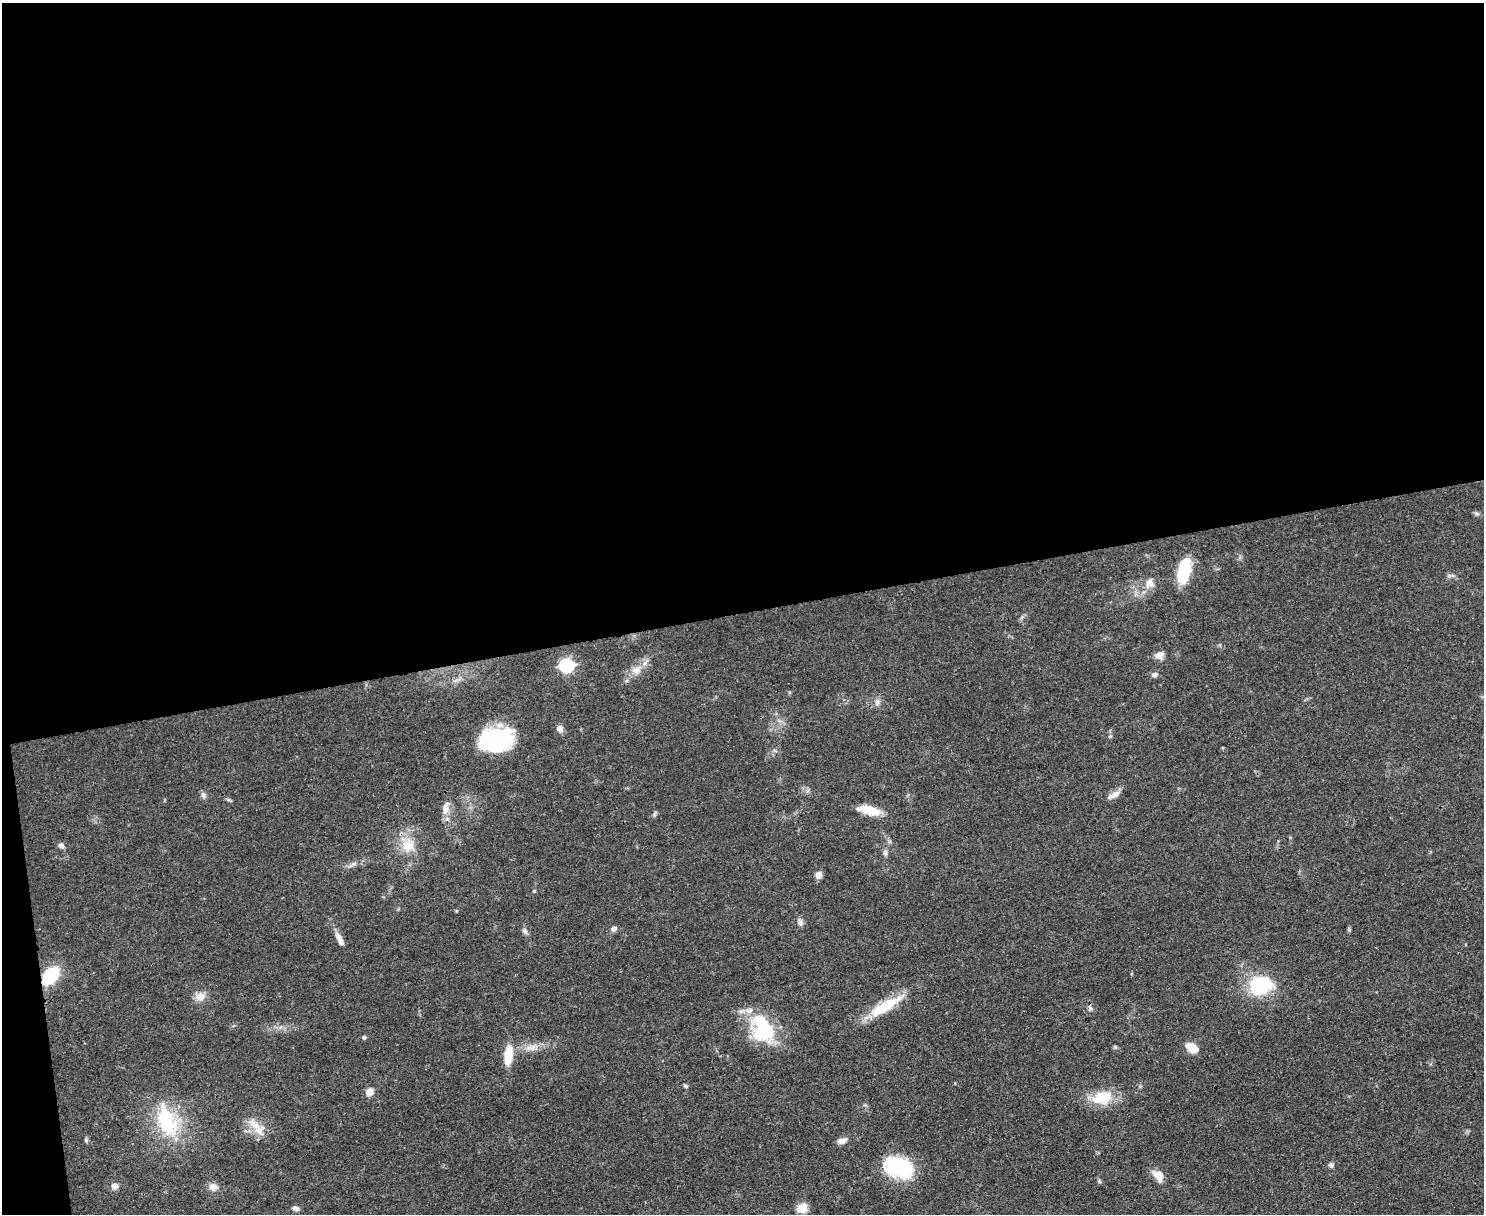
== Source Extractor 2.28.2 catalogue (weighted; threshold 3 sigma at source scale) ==
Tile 1 of 3 x 4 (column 1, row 1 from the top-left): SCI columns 136-1617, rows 3638-4849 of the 4832 x 4849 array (HDU 1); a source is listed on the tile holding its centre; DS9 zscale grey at full resolution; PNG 1486 x 1216 px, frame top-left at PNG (2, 3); no overlay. Shown black and unused: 51% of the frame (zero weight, under 3 of 4 exposures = <1% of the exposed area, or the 3 px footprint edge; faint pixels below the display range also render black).
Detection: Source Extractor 2.28.2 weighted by HDU 2 'WHT'; one run over the whole footprint, this tile lists its part. Background 0.0514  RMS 0.0049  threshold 0.022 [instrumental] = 3 sigma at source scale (4.5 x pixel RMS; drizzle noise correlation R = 1.50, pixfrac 1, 0.05/0.05 arcsec/px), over >= 5 px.
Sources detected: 53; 1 inside a brighter listed object's ellipse — not listed separately; the other 52 listed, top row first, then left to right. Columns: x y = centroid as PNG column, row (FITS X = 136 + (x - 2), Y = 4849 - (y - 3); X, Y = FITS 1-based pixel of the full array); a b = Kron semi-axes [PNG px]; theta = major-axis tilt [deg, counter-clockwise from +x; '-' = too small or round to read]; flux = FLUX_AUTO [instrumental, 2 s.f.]
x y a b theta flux
1476 513 8 5 -29 1
1183 571 30 13 77 19
1150 583 15 13 -56 4.8
1159 655 9 8 - 3.6
645 663 7 4 71 1.4
567 665 6 6 - 92
636 670 11 10 - 3.8
1154 675 7 6 - 1.7
560 729 7 6 - 2.8
1110 736 6 3 19 0.56
497 740 29 18 8 59
203 795 8 6 -63 1.6
1113 795 18 7 29 3.5
446 808 18 9 79 4.8
870 810 20 10 -19 10
654 814 8 5 59 1.1
408 845 19 17 81 11
61 846 7 6 - 1.9
885 853 8 6 86 1.6
354 863 7 4 20 1.1
819 875 8 7 - 2.9
534 891 4 4 - 0.46
800 922 9 7 -54 1.7
614 929 7 6 - 1.7
525 931 9 6 -54 1.5
339 939 20 7 -65 3.6
50 976 15 9 49 31
1260 986 22 17 15 37
200 996 13 11 13 4.5
885 1006 50 12 30 18
1090 1008 7 6 - 1.4
763 1029 37 25 -63 34
364 1037 5 4 - 1.2
1115 1047 5 4 - 0.68
1192 1048 11 7 -33 9.3
508 1055 24 9 84 11
955 1083 4 3 - 0.35
685 1086 6 5 - 0.77
369 1092 9 9 - 3.3
1102 1098 27 18 12 14
167 1121 47 22 -72 34
255 1125 20 10 -38 7.1
86 1140 6 4 -50 0.72
842 1141 13 6 14 2.7
1331 1165 7 6 - 1.3
898 1167 22 14 -20 59
1159 1176 15 9 -55 5.6
1099 1181 6 4 -72 0.71
115 1186 9 8 - 2.3
213 1187 9 8 - 3.9
295 1208 9 6 -13 1.9
802 1208 14 11 26 5.1
Overlapping masked pixels (flux is a lower limit): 1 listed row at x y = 50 976